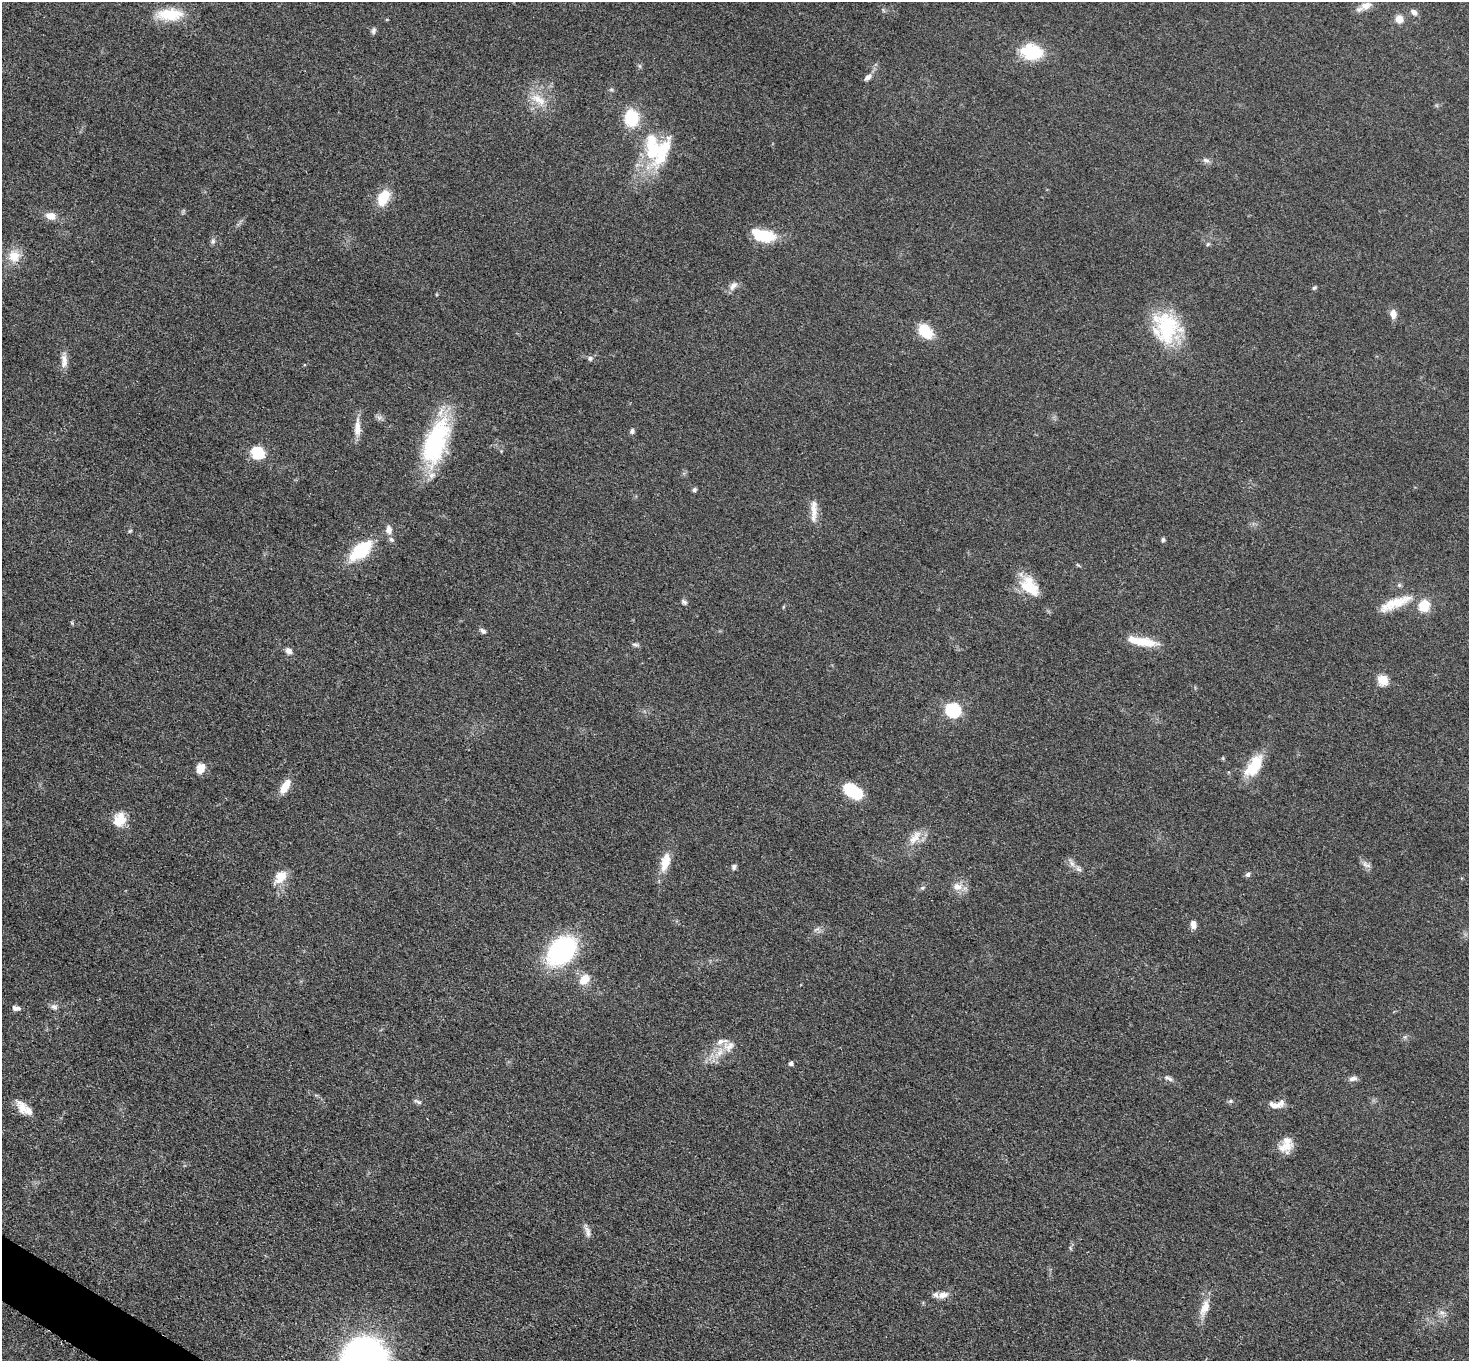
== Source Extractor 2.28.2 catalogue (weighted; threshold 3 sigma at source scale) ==
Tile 7 of 4 x 4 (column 3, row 2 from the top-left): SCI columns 2949-4415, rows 2879-4237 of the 5892 x 5898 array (HDU 1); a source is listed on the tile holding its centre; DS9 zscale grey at full resolution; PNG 1471 x 1363 px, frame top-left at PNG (2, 2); no overlay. Shown black and unused: <1% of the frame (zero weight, under 3 of 5 exposures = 1% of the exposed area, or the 3 px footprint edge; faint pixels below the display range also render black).
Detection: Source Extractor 2.28.2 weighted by HDU 2 'WHT'; one run over the whole footprint, this tile lists its part. Background 0.0481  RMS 0.0054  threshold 0.0242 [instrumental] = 3 sigma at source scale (4.5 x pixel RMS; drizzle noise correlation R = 1.50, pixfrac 1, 0.05/0.05 arcsec/px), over >= 5 px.
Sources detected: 91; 1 inside a brighter object's white glare — not listed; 10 inside a brighter listed object's ellipse — not listed separately; the other 80 listed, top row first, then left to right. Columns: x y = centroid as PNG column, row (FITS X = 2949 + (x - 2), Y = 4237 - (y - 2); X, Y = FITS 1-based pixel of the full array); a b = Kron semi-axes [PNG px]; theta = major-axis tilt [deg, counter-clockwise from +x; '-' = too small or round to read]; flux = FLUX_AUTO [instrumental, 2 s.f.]
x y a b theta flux
1366 6 17 9 22 4.9
1414 12 10 6 -43 2.3
170 14 34 15 1 16
1399 19 8 8 - 4.7
373 31 8 6 80 1.4
1032 52 26 17 -9 22
640 66 6 4 -71 0.77
868 77 11 6 39 2.3
538 99 26 12 -31 9.6
632 118 16 13 -84 22
652 149 46 20 -83 30
1206 160 10 6 -18 1.7
383 197 19 12 63 13
50 216 14 9 -11 4.9
763 235 21 10 -14 28
213 241 9 6 81 1.4
1208 244 6 5 - 0.83
14 256 16 16 - 8.7
733 286 15 8 52 3
1314 288 6 5 - 0.85
1393 314 12 7 -86 3.7
1167 328 41 26 88 39
925 331 13 9 -51 20
590 358 7 6 - 1.6
64 361 19 8 -89 4.3
357 428 25 8 90 5.6
632 431 7 6 - 1.4
436 442 60 24 70 57
258 453 14 11 -29 17
694 490 5 5 - 1.3
814 510 31 8 89 6.4
389 530 12 8 -82 4.1
130 531 6 4 44 0.63
1163 540 6 5 - 1
361 550 18 10 40 39
1029 584 29 15 -68 13
1399 585 6 5 - 0.97
684 602 8 5 -38 1.3
1395 603 46 11 22 14
1424 606 12 10 61 11
72 623 6 4 -57 0.64
483 631 8 5 -32 1.7
1146 642 28 12 -17 11
635 645 9 4 -10 1.2
288 651 8 7 - 2.6
1383 680 5 5 - 29
953 710 7 6 - 94
1254 766 30 14 55 17
201 768 13 10 64 5.4
285 786 19 8 58 7.7
853 791 22 12 -34 19
119 820 18 15 68 9
915 837 26 10 51 7.2
665 862 22 10 75 9.5
1366 865 14 6 -22 2.2
734 867 7 6 - 1.3
1078 869 10 6 -40 2.1
1248 874 7 6 - 1.4
281 877 18 11 51 8.7
958 887 13 11 -19 5.1
922 888 6 4 41 0.91
1193 925 10 7 -82 3.2
817 929 11 3 25 1.2
562 950 26 18 47 86
584 979 13 9 49 8.2
54 1007 9 7 -1 2
16 1008 9 6 -8 2.2
729 1046 17 13 30 7
791 1063 4 4 - 2
1168 1078 14 6 -28 2
1353 1079 12 6 11 2.1
1230 1101 6 5 - 1
418 1102 13 4 -28 1.2
1274 1105 17 7 -12 4.3
22 1107 20 12 -58 6.8
1286 1147 19 15 17 8
587 1232 16 6 -73 2.6
943 1295 14 8 16 4.1
1205 1308 24 11 66 7.5
1442 1312 7 5 -1 1.6